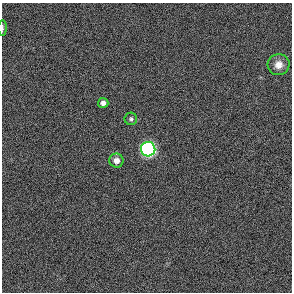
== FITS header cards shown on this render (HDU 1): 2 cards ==
NAXIS1  =                  290 / length of data axis 1
NAXIS2  =                  290 / length of data axis 2

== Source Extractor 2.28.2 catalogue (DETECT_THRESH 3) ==
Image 290 x 290 px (HDU 1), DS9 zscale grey, 1 PNG px = 1 image px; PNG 294 x 294 px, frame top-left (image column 1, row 290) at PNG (2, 3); each listed source drawn as its Kron ellipse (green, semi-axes under 4 px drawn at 4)
Background -0.425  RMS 45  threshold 136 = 3 sigma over >= 5 px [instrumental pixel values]
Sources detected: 6; all 6 listed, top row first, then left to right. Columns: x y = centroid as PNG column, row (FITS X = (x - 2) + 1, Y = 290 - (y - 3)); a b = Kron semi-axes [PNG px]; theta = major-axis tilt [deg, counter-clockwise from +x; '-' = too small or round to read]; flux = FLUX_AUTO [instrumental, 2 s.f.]
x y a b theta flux
2 28 8 3 90 4.8e+03
279 65 11 10 - 2.7e+04
103 103 5 5 - 1.2e+04
131 119 6 6 - 6.8e+03
148 149 7 7 - 1.3e+06
116 161 7 7 - 1.8e+04
At the frame edge (FLAGS 8, measured only in part): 1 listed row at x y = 2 28